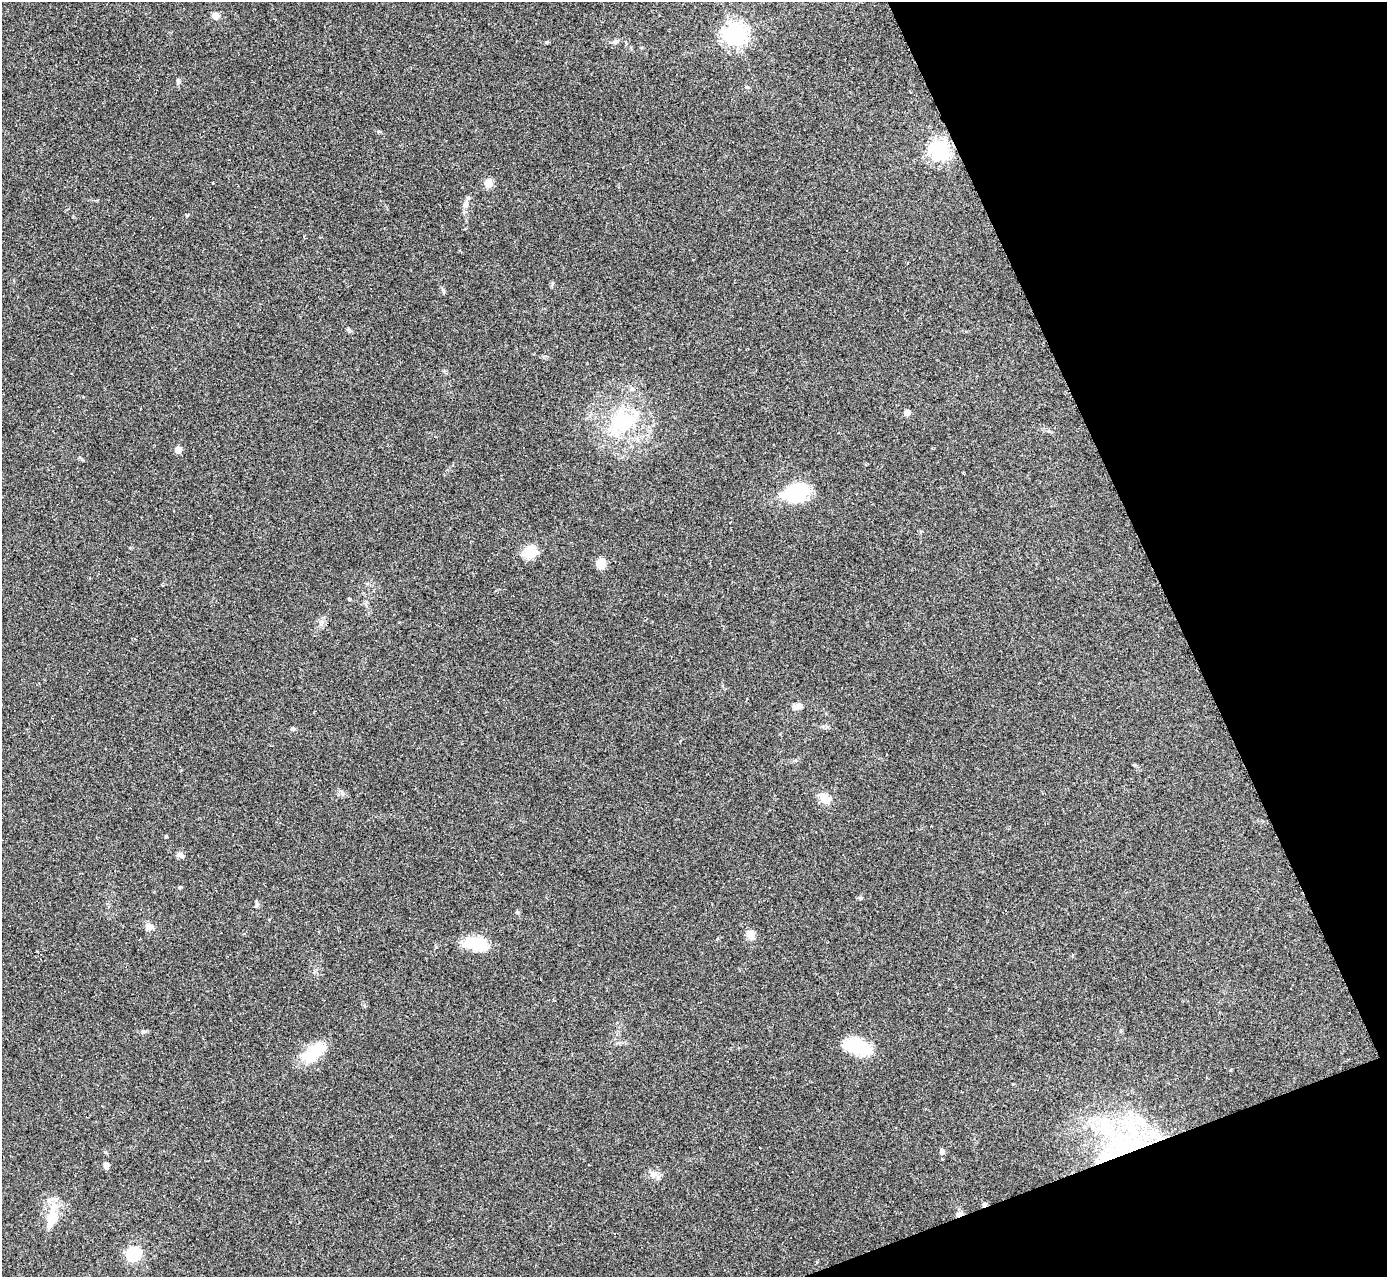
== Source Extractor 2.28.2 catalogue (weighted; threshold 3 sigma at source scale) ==
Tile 12 of 4 x 4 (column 4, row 3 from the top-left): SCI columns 4160-5544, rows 1426-2700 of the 5544 x 5527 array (HDU 1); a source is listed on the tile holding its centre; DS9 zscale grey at full resolution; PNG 1389 x 1279 px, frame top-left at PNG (2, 2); no overlay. Shown black and unused: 19% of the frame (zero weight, under 2 of 3 exposures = <1% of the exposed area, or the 3 px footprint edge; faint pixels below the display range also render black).
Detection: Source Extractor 2.28.2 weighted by HDU 2 'WHT'; one run over the whole footprint, this tile lists its part. Background 0.0836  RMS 0.0078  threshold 0.035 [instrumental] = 3 sigma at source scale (4.5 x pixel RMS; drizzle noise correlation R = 1.50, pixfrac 1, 0.05/0.05 arcsec/px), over >= 5 px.
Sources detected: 46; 1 inside a brighter object's white glare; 2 cosmic-ray / hot-pixel residue — not listed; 6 inside a brighter listed object's ellipse — not listed separately; the other 37 listed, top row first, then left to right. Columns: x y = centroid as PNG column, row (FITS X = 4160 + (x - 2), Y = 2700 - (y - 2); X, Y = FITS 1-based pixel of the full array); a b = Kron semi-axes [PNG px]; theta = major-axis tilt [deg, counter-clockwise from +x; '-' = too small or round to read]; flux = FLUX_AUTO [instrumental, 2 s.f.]
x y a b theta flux
215 16 6 6 - 6.8
735 34 7 7 - 550
547 42 5 4 - 0.77
178 81 7 5 -89 1.5
747 87 7 5 -22 1.2
939 150 7 7 - 380
213 183 3 3 - 1
489 183 9 8 - 6
465 204 11 7 69 3.5
443 290 8 4 -54 1.3
632 389 7 5 -43 1.7
907 412 5 4 - 7.4
626 423 37 29 -43 56
178 450 5 5 - 14
796 493 27 17 13 42
530 552 17 14 13 11
601 563 11 10 - 7.4
349 599 4 4 - 1.3
798 706 13 7 15 4.7
824 798 10 8 -36 13
166 836 4 3 - 0.8
180 855 8 6 -20 3
180 887 4 4 - 1
256 905 8 6 79 1.6
149 927 10 8 -22 4.3
751 934 11 9 -77 5
476 944 27 14 -8 24
858 1047 29 13 -20 36
313 1052 35 16 40 22
760 1148 3 2 - 0.46
1118 1148 50 35 63 110
942 1152 7 6 - 2.2
106 1166 7 6 - 2.8
653 1173 9 6 -6 3.2
959 1214 11 5 36 2.6
52 1218 30 12 76 19
134 1254 6 6 - 140
Overlapping masked pixels (flux is a lower limit): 2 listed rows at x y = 1118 1148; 959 1214
Unlisted compact peaks at least as high as the median listed source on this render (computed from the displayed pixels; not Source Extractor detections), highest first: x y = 293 729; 187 215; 860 898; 517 912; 552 284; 342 793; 143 1031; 378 131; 80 457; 321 624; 105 1152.